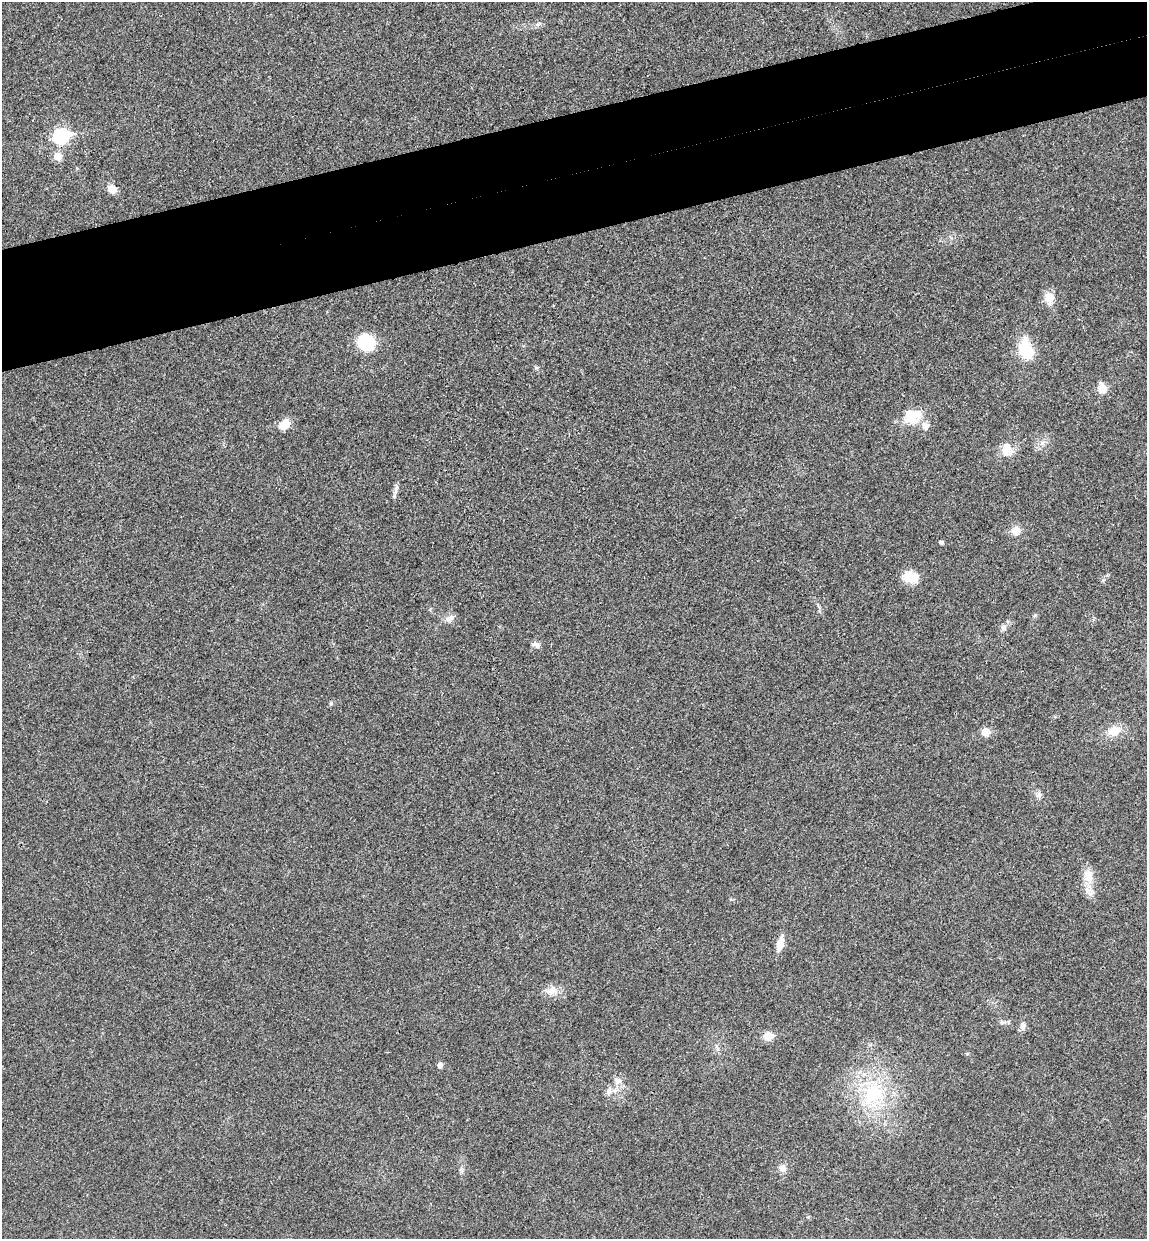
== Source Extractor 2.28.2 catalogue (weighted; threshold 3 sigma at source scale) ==
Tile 10 of 4 x 4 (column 2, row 3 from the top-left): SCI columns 1300-2444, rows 1295-2531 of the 5004 x 5061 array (HDU 1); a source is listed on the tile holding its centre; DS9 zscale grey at full resolution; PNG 1149 x 1241 px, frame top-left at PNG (2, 2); no overlay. Shown black and unused: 10% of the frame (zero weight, under 3 of 4 exposures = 6% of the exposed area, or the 3 px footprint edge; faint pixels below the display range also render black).
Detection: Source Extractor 2.28.2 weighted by HDU 2 'WHT'; one run over the whole footprint, this tile lists its part. Background 0.0185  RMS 0.0064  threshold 0.0287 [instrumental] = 3 sigma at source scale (4.5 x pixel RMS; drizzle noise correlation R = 1.50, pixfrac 1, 0.05/0.05 arcsec/px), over >= 5 px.
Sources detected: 32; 1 inside a brighter object's white glare — not listed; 2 inside a brighter listed object's ellipse — not listed separately; the other 29 listed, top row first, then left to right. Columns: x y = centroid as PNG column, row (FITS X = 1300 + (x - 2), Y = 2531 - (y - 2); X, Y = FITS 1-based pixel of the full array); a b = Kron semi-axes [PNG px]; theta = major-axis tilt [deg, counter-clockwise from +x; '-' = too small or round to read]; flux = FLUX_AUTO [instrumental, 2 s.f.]
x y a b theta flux
61 136 8 7 - 100
57 156 6 6 - 10
112 189 9 8 - 6.2
1049 298 16 12 -89 6.7
366 343 15 13 -23 31
1026 351 15 12 -51 23
1102 388 11 9 -74 7.3
911 417 20 17 -83 13
284 424 14 10 38 7.4
1006 449 17 13 82 7.9
1016 531 11 10 - 5.6
941 542 4 4 - 1.3
911 577 19 13 -16 9.3
449 618 12 7 33 3.2
536 645 11 6 -17 2.2
331 703 5 5 - 0.85
1114 731 16 12 17 8.6
985 732 5 5 - 14
1039 795 6 6 - 1.8
1088 876 17 13 -89 8.5
780 944 15 7 79 7.4
552 991 14 11 5 5.5
1002 1023 7 4 1 1.3
1023 1026 10 7 88 2.7
768 1036 6 5 - 18
440 1065 5 5 - 2.6
618 1081 11 8 38 3.5
873 1094 32 26 52 41
782 1168 9 8 - 3.3
Overlapping masked pixels (flux is a lower limit): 1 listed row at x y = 780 944
Unlisted compact peaks at least as high as the median listed source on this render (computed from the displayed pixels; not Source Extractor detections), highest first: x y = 536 368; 1003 628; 1035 615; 538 24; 1042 443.